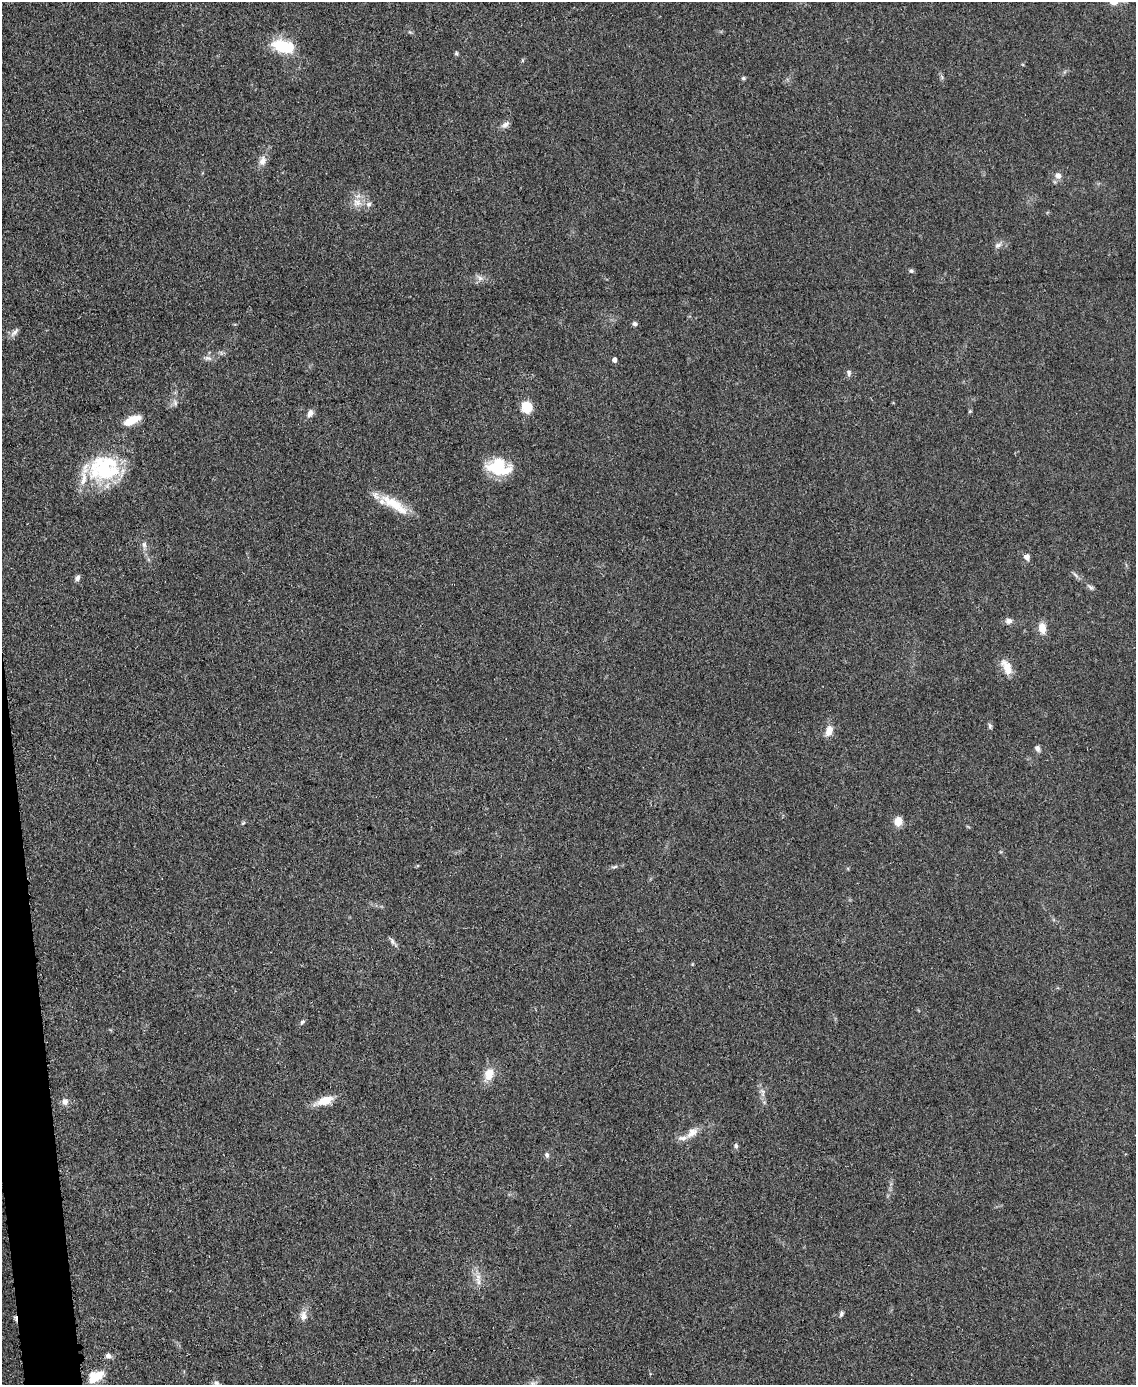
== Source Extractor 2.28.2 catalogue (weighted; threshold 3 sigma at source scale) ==
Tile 7 of 4 x 3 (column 3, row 2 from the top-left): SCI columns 2270-3403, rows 1626-3008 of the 4543 x 4526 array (HDU 1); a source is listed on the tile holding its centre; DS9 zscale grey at full resolution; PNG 1138 x 1387 px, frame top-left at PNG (2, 2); no overlay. Shown black and unused: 2% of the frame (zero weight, under 3 of 5 exposures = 1% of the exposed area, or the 3 px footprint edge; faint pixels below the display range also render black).
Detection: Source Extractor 2.28.2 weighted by HDU 2 'WHT'; one run over the whole footprint, this tile lists its part. Background 0.0622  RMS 0.006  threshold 0.0271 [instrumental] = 3 sigma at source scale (4.5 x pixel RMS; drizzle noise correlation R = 1.50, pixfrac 1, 0.05/0.05 arcsec/px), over >= 5 px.
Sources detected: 55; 1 cosmic-ray / hot-pixel residue — not listed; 4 inside a brighter listed object's ellipse — not listed separately; the other 50 listed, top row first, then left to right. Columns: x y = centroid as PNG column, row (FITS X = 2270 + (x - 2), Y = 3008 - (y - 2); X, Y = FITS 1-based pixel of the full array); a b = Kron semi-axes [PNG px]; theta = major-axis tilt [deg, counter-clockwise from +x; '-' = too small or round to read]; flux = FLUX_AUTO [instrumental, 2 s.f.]
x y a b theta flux
283 46 25 13 -14 24
456 54 6 5 - 0.93
743 78 5 4 - 1
505 124 13 7 36 2.5
262 161 12 9 74 3.8
1058 176 8 8 - 3.1
357 202 12 11 - 5.8
998 245 10 6 24 2.2
911 271 6 5 - 1.2
480 278 7 6 - 2.1
635 324 6 5 - 1.6
15 332 15 6 48 2.4
208 358 10 6 -10 2.2
614 360 5 4 - 2.4
849 373 10 5 81 1.5
175 403 8 5 -71 1.6
527 407 10 9 - 14
310 413 11 7 65 2.7
132 420 20 8 25 10
496 467 27 19 16 21
104 468 41 32 7 49
394 503 37 14 -32 17
144 545 8 6 -89 1.9
1027 557 8 7 - 2.5
78 578 8 5 69 1.8
1090 587 9 5 -28 1.4
1009 621 8 7 - 2.4
1042 628 12 8 -80 6.8
1007 667 20 9 -65 8.3
990 726 8 5 -84 1.2
829 731 14 8 69 5.2
1037 748 8 6 -69 2
898 821 9 8 - 7.2
615 867 8 4 10 1.2
392 941 10 6 -61 2
302 1022 7 5 60 1.1
489 1074 14 10 76 8.9
762 1091 8 5 -58 1.8
325 1101 19 9 20 11
65 1102 9 8 - 3
692 1133 18 10 38 5.8
736 1146 6 5 - 1.4
547 1155 6 5 - 1.5
478 1281 17 6 -82 4.1
841 1314 8 5 62 1.3
303 1316 14 9 89 4.1
108 1355 8 6 -32 2
96 1376 20 11 29 13
217 1383 8 5 -16 1.4
532 1383 8 4 0 1.6